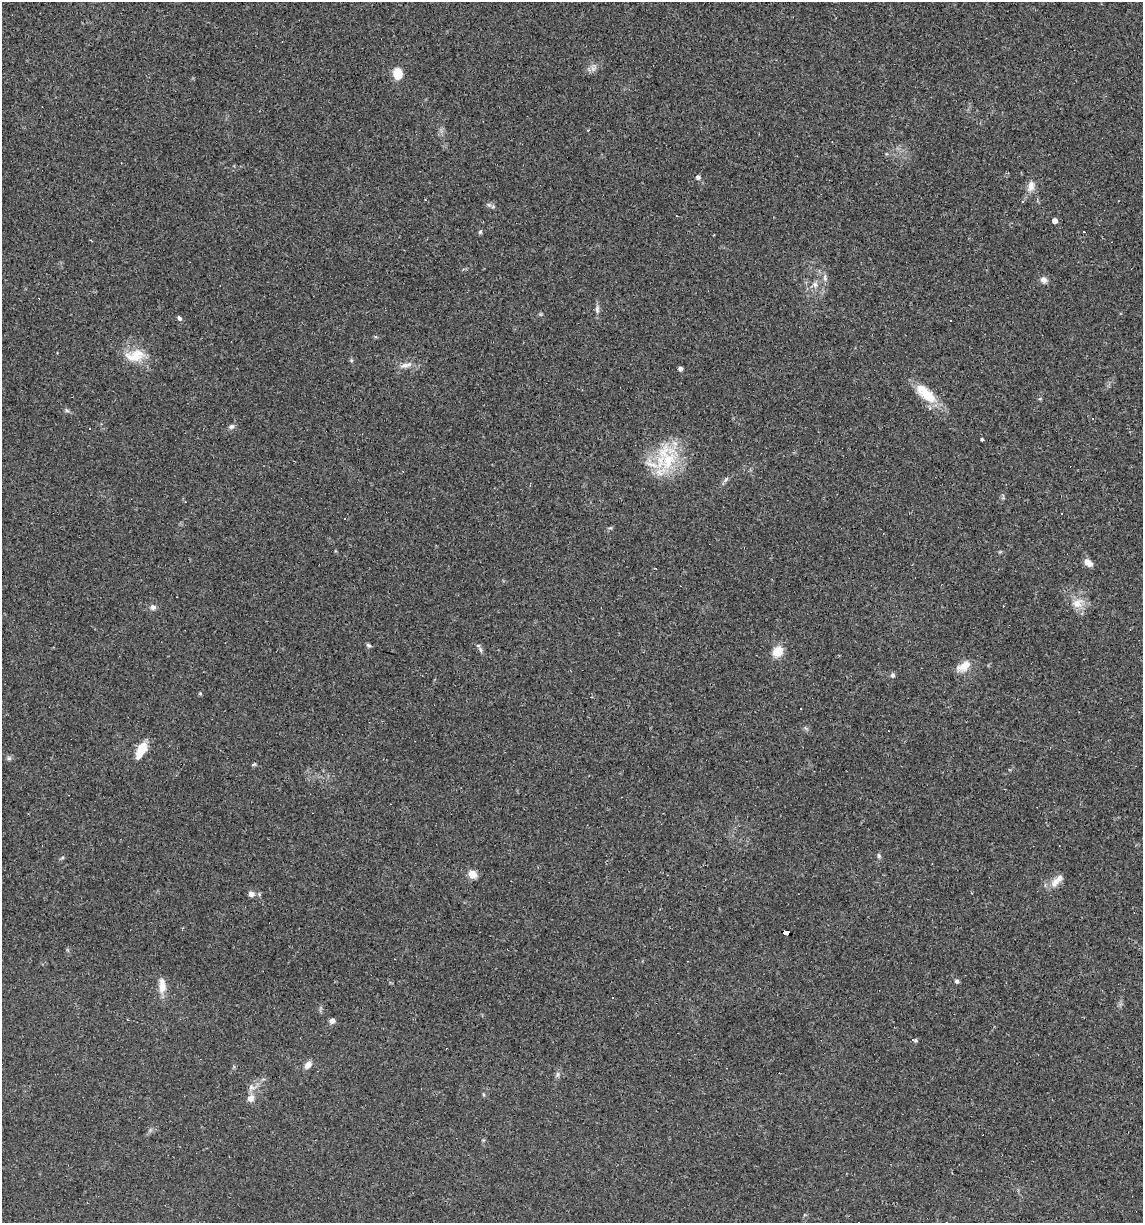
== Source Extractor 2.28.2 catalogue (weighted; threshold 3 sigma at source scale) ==
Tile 6 of 4 x 4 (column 2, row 2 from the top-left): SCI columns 1254-2394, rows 2445-3665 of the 4907 x 4887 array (HDU 1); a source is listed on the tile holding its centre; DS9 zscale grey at full resolution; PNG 1145 x 1225 px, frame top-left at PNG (2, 2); no overlay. Shown black and unused: <1% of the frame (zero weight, under 2 of 3 exposures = <1% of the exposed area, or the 3 px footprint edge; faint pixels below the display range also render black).
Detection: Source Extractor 2.28.2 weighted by HDU 2 'WHT'; one run over the whole footprint, this tile lists its part. Background 0.0519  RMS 0.0065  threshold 0.0294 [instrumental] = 3 sigma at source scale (4.5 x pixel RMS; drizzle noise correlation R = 1.50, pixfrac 1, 0.05/0.05 arcsec/px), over >= 5 px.
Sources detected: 65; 12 cosmic-ray / hot-pixel residue — not listed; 4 inside a brighter listed object's ellipse — not listed separately; the other 49 listed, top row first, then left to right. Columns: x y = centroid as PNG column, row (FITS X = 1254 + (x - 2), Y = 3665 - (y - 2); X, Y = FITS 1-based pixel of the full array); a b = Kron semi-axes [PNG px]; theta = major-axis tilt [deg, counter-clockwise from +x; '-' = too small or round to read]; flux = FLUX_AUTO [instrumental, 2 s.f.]
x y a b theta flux
593 69 7 7 - 2.3
397 74 12 9 -84 9.7
698 177 5 4 - 2.3
1031 186 15 9 81 4.8
489 205 6 4 -18 1.1
1055 221 4 4 - 4.2
1083 231 3 3 - 3
480 232 5 5 - 0.96
825 278 11 5 -83 2.1
1043 280 9 7 -17 2.9
815 285 9 7 -39 2.6
597 309 12 6 -90 2.3
179 318 7 4 -61 1.3
135 356 27 15 13 14
405 365 20 6 14 3.7
680 368 4 4 - 2
926 394 32 13 -41 17
67 410 7 4 -45 1.1
231 426 8 6 27 1.9
982 439 3 3 - 1.9
667 458 42 25 -82 35
1090 564 7 7 - 3
1077 603 17 12 30 7.8
153 607 7 6 - 2.3
368 645 6 5 - 1.2
480 650 8 4 -80 1.3
777 652 12 10 43 9.6
964 666 20 11 31 7.5
892 675 7 6 - 1.4
200 693 5 3 - 0.62
801 708 2 2 - 0.45
141 750 21 9 64 12
9 758 6 5 - 1.2
254 764 6 4 39 0.83
879 856 6 5 - 1.3
472 874 5 5 - 24
1055 882 16 10 41 5.4
251 894 7 6 - 3
786 933 7 4 -15 270
957 981 5 5 - 1.4
162 986 19 8 -86 7.3
613 998 3 3 - 1.4
332 1021 7 6 - 2.1
916 1040 5 5 - 0.89
308 1065 9 6 51 3.9
557 1074 7 4 89 1.3
251 1087 9 6 -29 2.2
483 1094 5 3 - 0.69
250 1098 10 9 - 3.7
Overlapping masked pixels (flux is a lower limit): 1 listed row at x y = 786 933